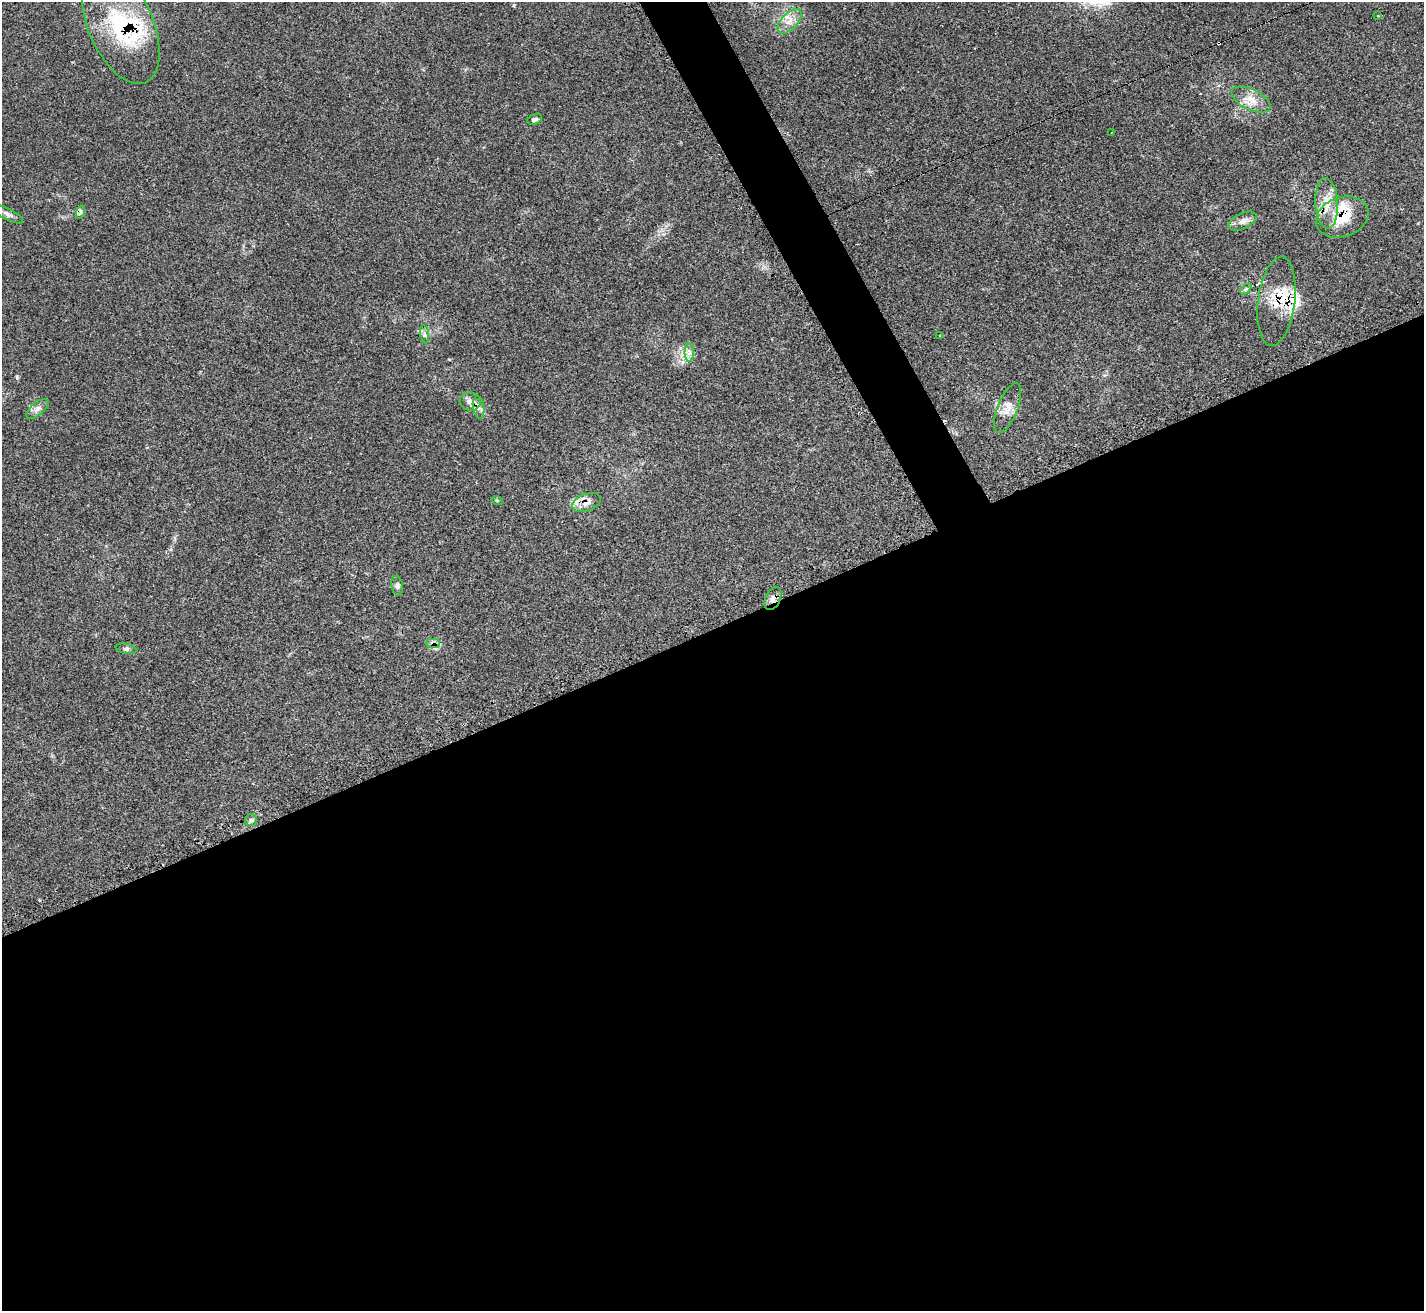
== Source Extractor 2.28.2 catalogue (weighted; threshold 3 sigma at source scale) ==
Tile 15 of 4 x 4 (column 3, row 4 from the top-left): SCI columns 2871-4292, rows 293-1601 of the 5713 x 5703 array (HDU 1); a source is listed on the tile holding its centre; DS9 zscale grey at full resolution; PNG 1426 x 1313 px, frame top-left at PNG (2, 2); each listed source drawn as its Kron ellipse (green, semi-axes under 4 px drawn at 4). Shown black and unused: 54% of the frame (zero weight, under 3 of 4 exposures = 2% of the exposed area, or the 3 px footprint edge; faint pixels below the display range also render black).
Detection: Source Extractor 2.28.2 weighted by HDU 2 'WHT'; one run over the whole footprint, this tile lists its part. Background 0.0538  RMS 0.0053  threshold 0.0237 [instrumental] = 3 sigma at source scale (4.5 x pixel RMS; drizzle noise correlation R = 1.50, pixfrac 1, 0.05/0.05 arcsec/px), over >= 5 px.
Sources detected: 34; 2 cosmic-ray / hot-pixel residue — neither listed nor drawn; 5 inside a brighter listed object's ellipse — not listed separately; the other 27 listed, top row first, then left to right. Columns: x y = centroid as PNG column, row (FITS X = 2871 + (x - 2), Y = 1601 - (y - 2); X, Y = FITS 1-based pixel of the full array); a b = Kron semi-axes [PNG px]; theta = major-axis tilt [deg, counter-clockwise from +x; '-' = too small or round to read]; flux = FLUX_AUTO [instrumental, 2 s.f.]
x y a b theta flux
1378 16 3 2 - 0.46
790 21 15 8 46 5
121 26 62 32 -66 48
1251 100 21 10 -26 6.3
534 119 8 5 17 1.2
1111 132 3 2 - 0.56
1327 203 25 11 -87 9.7
81 212 7 4 70 0.93
8 214 17 5 -28 2.4
1342 217 27 20 19 17
1242 221 15 7 27 2.9
1246 289 6 4 44 0.85
1276 301 45 18 83 17
425 334 9 4 -81 1.3
940 336 3 3 - 1
689 353 9 5 90 2
470 402 10 9 - 2.9
479 407 11 5 -80 2
1008 408 26 10 69 5.8
37 409 13 6 40 2.5
497 500 6 3 -18 0.62
586 502 15 8 20 3.8
397 586 10 5 -80 1.5
773 599 12 7 64 2.9
433 643 7 4 -1 1.4
126 649 10 5 -11 1.2
251 820 6 6 - 1.1
Overlapping masked pixels (flux is a lower limit): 7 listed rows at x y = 121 26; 1342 217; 1276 301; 470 402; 586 502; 773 599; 433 643
Unlisted compact peaks at least as high as the median listed source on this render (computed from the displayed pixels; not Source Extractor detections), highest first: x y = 17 377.